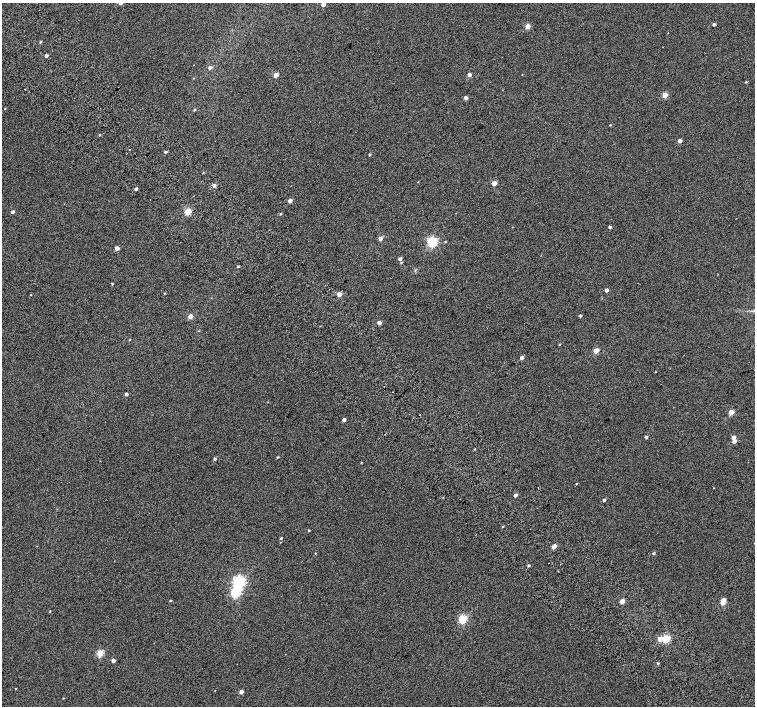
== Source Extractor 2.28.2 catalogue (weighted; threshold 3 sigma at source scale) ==
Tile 11 of 4 x 4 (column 3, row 3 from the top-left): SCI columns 3063-4567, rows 1672-3079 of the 6118 x 6093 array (HDU 1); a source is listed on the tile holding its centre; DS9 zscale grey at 2 x 2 block average (1 PNG px = mean of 2 x 2 image px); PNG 757 x 708 px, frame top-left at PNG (2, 3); no overlay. Shown black and unused: <1% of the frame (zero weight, under 2 of 3 exposures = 3% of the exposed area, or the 3 px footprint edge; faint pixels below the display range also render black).
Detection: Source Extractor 2.28.2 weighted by HDU 2 'WHT'; one run over the whole footprint, this tile lists its part. Background 0.0524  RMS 0.052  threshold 0.234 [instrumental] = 3 sigma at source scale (4.5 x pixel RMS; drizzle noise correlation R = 1.50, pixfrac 1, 0.0396/0.0396 arcsec/px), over >= 5 px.
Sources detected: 85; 1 inside a brighter object's white glare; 1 cosmic-ray / hot-pixel residue — not listed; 1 inside a brighter listed object's ellipse — not listed separately; the other 82 listed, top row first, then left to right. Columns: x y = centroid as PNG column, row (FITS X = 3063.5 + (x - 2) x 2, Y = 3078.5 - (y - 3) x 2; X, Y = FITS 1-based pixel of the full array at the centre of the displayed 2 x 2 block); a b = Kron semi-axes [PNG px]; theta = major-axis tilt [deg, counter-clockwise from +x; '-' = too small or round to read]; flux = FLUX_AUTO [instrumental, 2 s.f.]
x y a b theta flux
323 4 3 2 - 76
714 24 2 2 - 31
527 26 3 3 - 170
40 42 3 2 - 12
46 56 3 2 - 35
210 67 3 3 - 38
469 74 3 3 - 51
276 75 3 3 - 140
746 82 3 2 - 9.7
665 95 3 3 - 180
466 98 3 2 - 59
5 109 2 2 - 6.3
195 110 2 2 - 9.4
610 125 2 2 - 7.4
99 135 2 2 - 7.2
680 141 2 2 - 67
129 149 2 2 - 50
165 152 3 3 - 18
370 154 3 3 - 12
418 182 2 2 - 4.1
494 183 3 3 - 92
214 185 3 3 - 48
136 189 2 2 - 30
290 201 3 3 - 60
12 212 3 2 - 30
188 212 3 3 - 320
280 214 3 3 - 12
610 227 3 2 - 30
380 238 3 3 - 69
433 242 4 3 - 1400
445 242 2 2 - 7.7
117 248 3 3 - 86
400 259 3 3 - 35
401 262 3 2 - 9.3
238 266 3 2 - 14
112 284 2 2 - 12
607 290 3 2 - 54
164 293 3 3 - 7.3
339 294 3 3 - 82
190 316 3 3 - 140
580 316 3 2 - 18
379 323 3 3 - 71
198 331 2 2 - 5.9
129 340 3 2 - 6.8
560 344 2 2 - 8.5
596 351 3 3 - 200
522 357 3 3 - 54
393 392 2 2 - 5.8
126 394 3 2 - 37
731 412 3 3 - 170
344 420 3 2 - 42
646 437 3 2 - 23
733 437 3 3 - 54
734 441 3 3 - 53
475 449 3 2 - 6.9
277 457 3 2 - 9.9
215 459 3 3 - 19
361 463 3 2 - 7.3
576 483 2 2 - 6.1
515 495 3 2 - 34
604 500 2 2 - 27
503 526 2 2 - 7
309 530 2 2 - 9.7
281 538 3 2 - 13
554 546 3 2 - 99
315 553 2 2 - 5.1
654 553 3 2 - 16
549 563 2 2 - 5.4
528 566 2 2 - 20
239 582 4 4 - 2300
170 601 3 2 - 10
622 601 3 3 - 100
723 602 3 3 - 120
50 611 3 2 - 7.5
463 619 3 3 - 720
666 638 3 3 - 500
660 639 3 3 - 110
100 653 3 3 - 400
113 660 3 3 - 50
658 664 3 2 - 12
241 692 3 3 - 65
63 698 2 2 - 6.5
Isophote crosses this tile's border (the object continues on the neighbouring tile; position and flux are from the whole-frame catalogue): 1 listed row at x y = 323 4